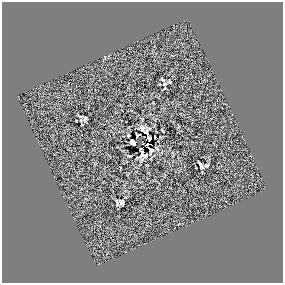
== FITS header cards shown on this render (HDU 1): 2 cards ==
NAXIS1  =                  281 /
NAXIS2  =                  281 /

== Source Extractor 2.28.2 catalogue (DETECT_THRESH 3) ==
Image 281 x 281 px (HDU 1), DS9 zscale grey, 1 PNG px = 1 image px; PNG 285 x 285 px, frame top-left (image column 1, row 281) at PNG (2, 2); no overlay
Background 0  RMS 22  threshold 67.5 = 3 sigma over >= 5 px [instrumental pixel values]
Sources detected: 20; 3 with non-positive FLUX_AUTO (blend fragments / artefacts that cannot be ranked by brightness) are not listed; the other 17 listed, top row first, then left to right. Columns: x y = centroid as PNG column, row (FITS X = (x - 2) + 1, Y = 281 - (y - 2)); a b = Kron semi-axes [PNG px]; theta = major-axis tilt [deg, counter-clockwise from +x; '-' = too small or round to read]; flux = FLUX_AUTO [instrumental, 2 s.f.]
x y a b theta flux
169 82 3 3 - 2000
164 84 7 4 29 2400
85 119 8 6 74 3800
178 126 4 3 - 1200
142 128 6 4 -64 4300
162 130 4 2 - 1300
146 132 8 4 57 1800
138 135 5 3 - 990
133 142 6 4 -53 6400
143 144 2 2 - 1100
147 144 4 3 - 1300
157 148 5 3 - 2000
200 164 5 2 - 2500
206 165 5 3 - 2800
201 167 4 3 - 1900
122 202 5 4 - 3300
117 203 6 3 -84 2400
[3 non-positive-flux detections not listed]